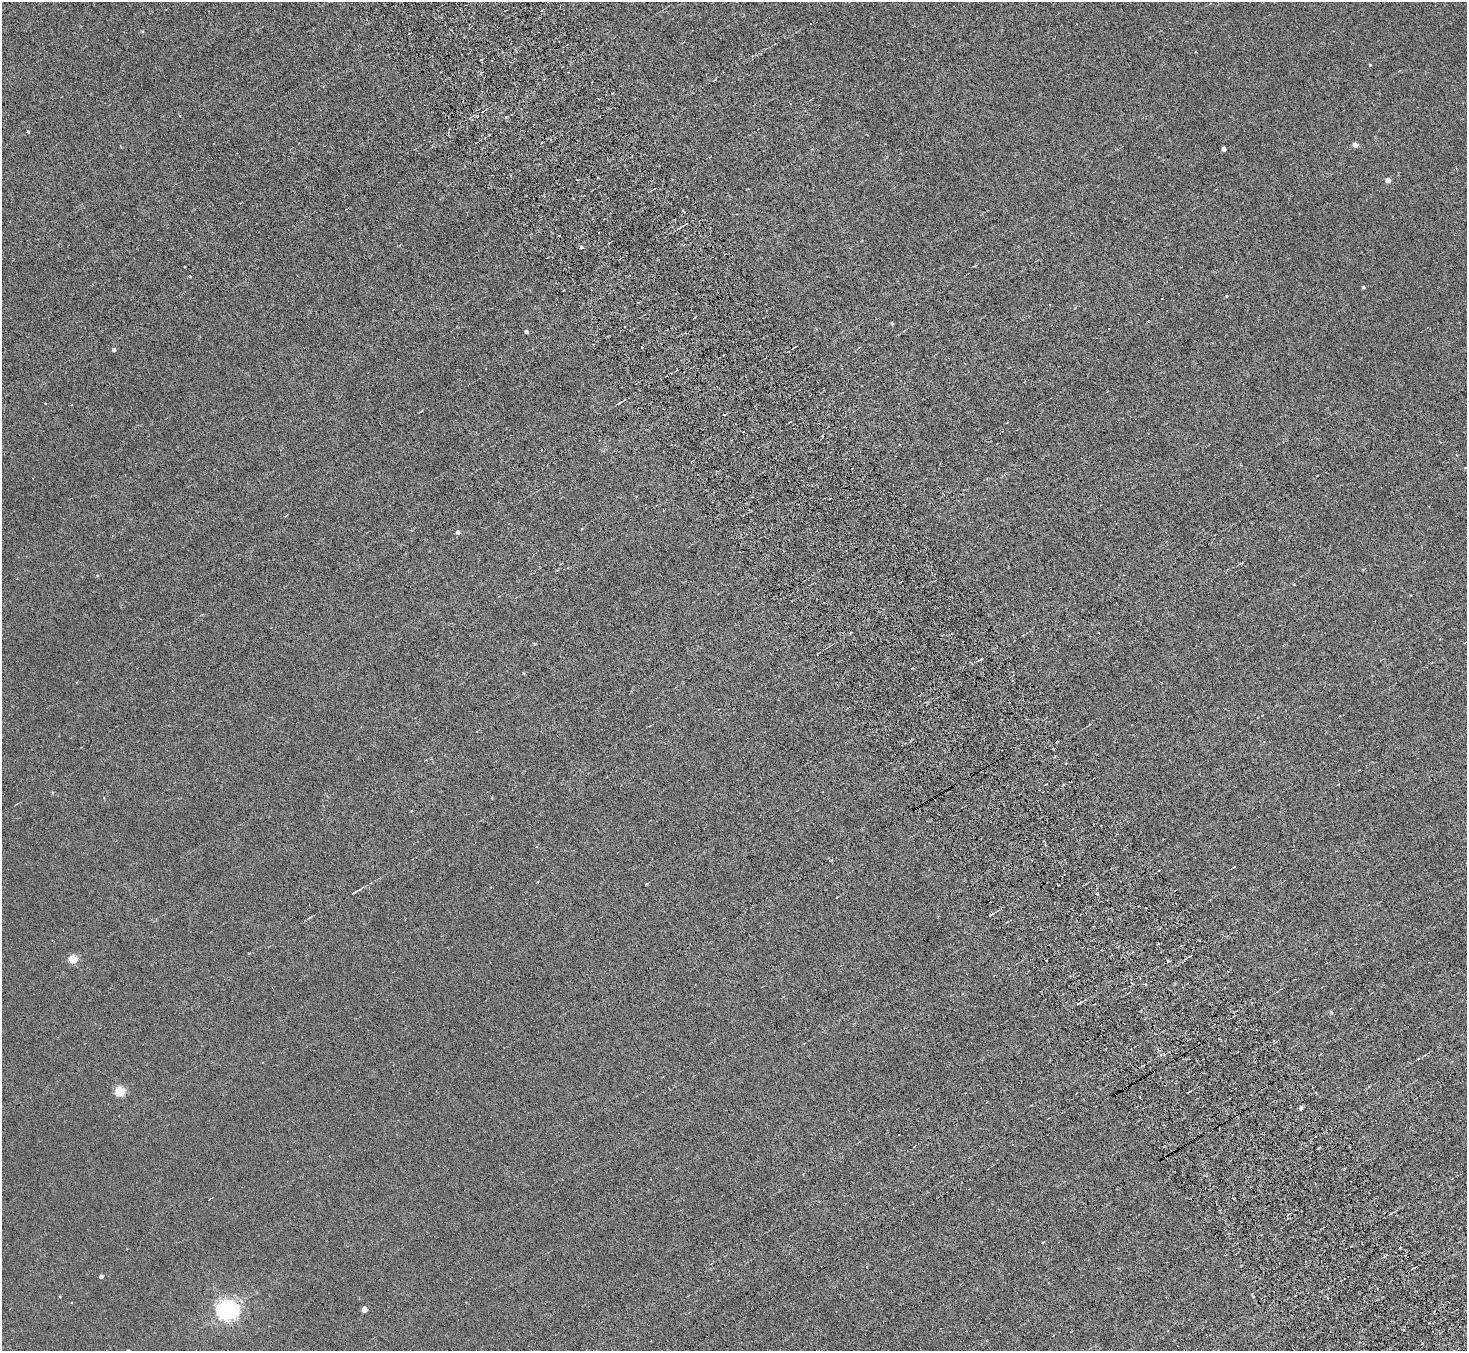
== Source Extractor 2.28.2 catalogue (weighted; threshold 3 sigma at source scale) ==
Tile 6 of 4 x 4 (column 2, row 2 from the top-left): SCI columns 1512-2976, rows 3027-4375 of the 5954 x 5912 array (HDU 1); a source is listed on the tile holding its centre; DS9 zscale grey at full resolution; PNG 1469 x 1353 px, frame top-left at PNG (2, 2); no overlay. Shown black and unused: <1% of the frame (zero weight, under 3 of 6 exposures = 3% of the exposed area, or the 3 px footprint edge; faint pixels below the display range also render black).
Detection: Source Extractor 2.28.2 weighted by HDU 2 'WHT'; one run over the whole footprint, this tile lists its part. Background 0.00442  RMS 0.0026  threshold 0.0107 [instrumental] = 3 sigma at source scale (4.09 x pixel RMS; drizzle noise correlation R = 1.36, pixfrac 0.8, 0.05/0.05 arcsec/px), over >= 5 px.
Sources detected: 62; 11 cosmic-ray / hot-pixel residue — not listed; the other 51 listed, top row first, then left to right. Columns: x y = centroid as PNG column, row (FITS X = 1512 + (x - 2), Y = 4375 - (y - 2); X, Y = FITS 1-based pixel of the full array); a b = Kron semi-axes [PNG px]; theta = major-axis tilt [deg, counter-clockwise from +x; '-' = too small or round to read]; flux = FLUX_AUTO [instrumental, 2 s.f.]
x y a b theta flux
142 31 5 3 - 0.21
481 60 3 2 - 0.34
1370 65 3 3 - 0.22
28 131 3 2 - 0.22
1355 145 5 4 - 1.5
1224 149 4 4 - 1.1
1388 180 5 4 - 1.2
654 189 4 2 - 0.24
686 224 9 2 34 0.39
559 235 3 2 - 0.21
581 247 4 4 - 0.37
185 266 3 2 - 0.3
190 276 4 2 - 0.19
1363 287 4 3 - 0.36
1227 296 3 3 - 0.26
1050 304 2 2 - 0.18
694 317 4 2 - 0.29
1148 321 2 2 - 0.19
892 323 4 3 - 0.31
624 327 2 2 - 0.23
526 332 4 3 - 0.67
114 350 4 4 - 0.52
618 403 9 2 35 0.32
1465 468 3 3 - 0.25
458 532 5 4 - 0.69
97 575 5 3 - 0.26
534 644 4 3 - 0.3
818 653 3 2 - 0.23
1234 867 3 2 - 0.21
538 882 3 2 - 0.21
355 892 13 3 30 0.64
1097 894 3 3 - 0.58
1158 944 3 2 - 0.26
1132 952 3 2 - 0.21
249 953 4 3 - 0.19
1190 956 4 2 - 0.42
73 959 5 5 - 8.8
1046 960 3 2 - 0.3
1145 984 3 3 - 0.4
1079 1003 9 3 29 0.55
1331 1012 5 4 - 0.36
120 1092 5 5 - 16
1189 1092 4 2 - 0.23
1301 1108 4 4 - 0.66
914 1146 3 2 - 0.2
803 1174 3 3 - 0.15
1043 1242 4 3 - 0.18
1407 1258 3 2 - 0.31
101 1277 4 4 - 0.7
364 1309 4 4 - 2.3
228 1310 7 7 - 170
Overlapping masked pixels (flux is a lower limit): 1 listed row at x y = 1407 1258